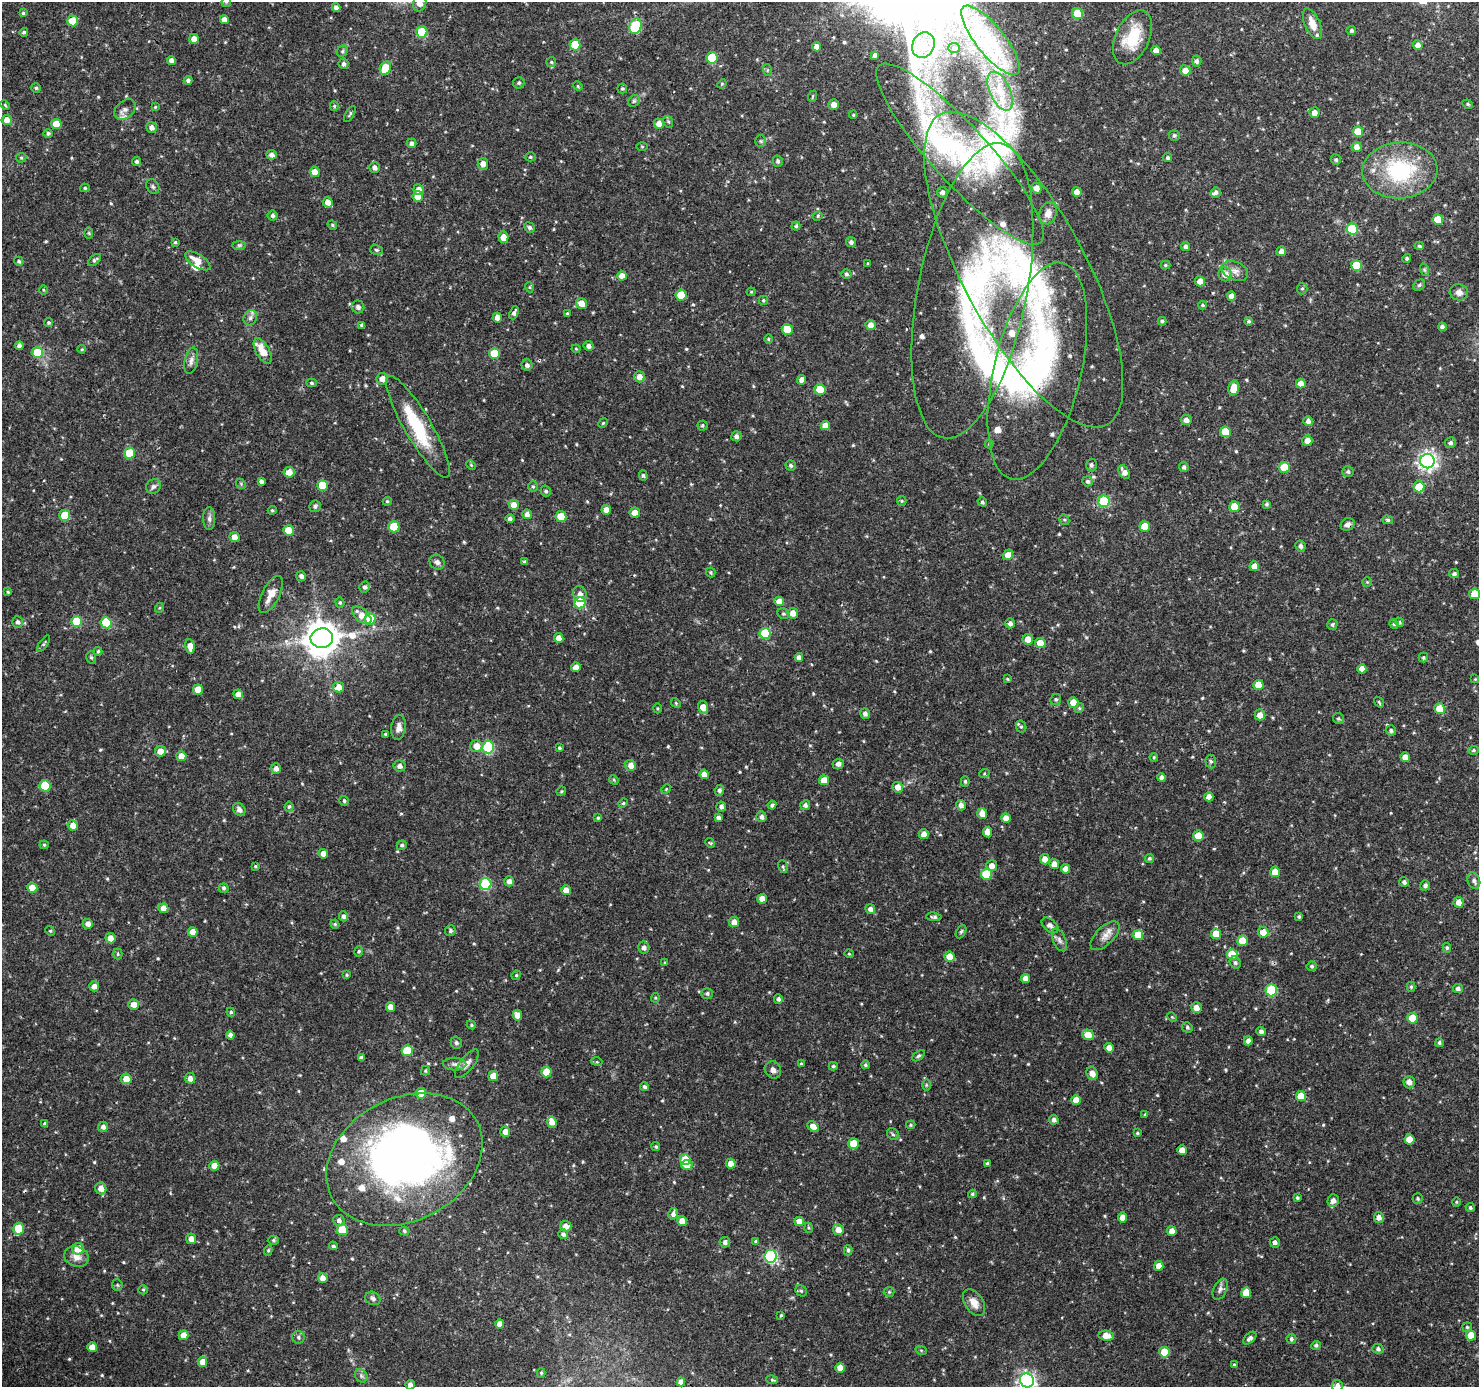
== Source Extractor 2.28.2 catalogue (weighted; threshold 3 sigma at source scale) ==
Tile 10 of 4 x 4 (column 2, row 3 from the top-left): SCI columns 1482-2958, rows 1573-2957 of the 5923 x 5981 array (HDU 1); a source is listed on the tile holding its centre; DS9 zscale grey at full resolution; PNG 1481 x 1389 px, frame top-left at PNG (2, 2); each listed source drawn as its Kron ellipse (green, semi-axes under 4 px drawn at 4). Shown black and unused: <1% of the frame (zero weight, under 3 of 4 exposures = <1% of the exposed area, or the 3 px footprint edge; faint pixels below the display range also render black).
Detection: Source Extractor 2.28.2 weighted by HDU 2 'WHT'; one run over the whole footprint, this tile lists its part. Background 0.0397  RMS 0.0025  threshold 0.0113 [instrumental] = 3 sigma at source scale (4.5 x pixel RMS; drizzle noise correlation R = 1.50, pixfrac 1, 0.0396/0.0396 arcsec/px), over >= 5 px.
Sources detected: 579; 4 inside a brighter object's white glare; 1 cosmic-ray / hot-pixel residue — neither listed nor drawn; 21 inside a brighter listed object's ellipse — not listed separately; of the other 553, all 500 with FLUX_AUTO >= 0.253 (the completeness limit of this list) listed and drawn (53 fainter detections not listed), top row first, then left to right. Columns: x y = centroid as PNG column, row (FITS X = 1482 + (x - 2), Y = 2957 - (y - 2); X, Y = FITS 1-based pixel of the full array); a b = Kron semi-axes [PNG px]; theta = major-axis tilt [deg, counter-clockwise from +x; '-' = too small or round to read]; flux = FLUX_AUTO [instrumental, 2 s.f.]
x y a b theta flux
226 2 5 5 - 0.3
420 3 9 6 74 2.3
336 8 4 4 - 1
23 13 4 4 - 0.32
1077 14 5 5 - 10
224 20 4 4 - 1.7
73 21 5 5 - 4.7
1312 24 16 7 -67 2.4
635 26 8 6 68 18
1351 30 4 4 - 0.46
24 32 4 4 - 0.47
422 32 5 5 - 13
1133 37 29 17 65 8.4
194 39 5 4 - 2
991 40 43 14 -51 13
575 45 5 5 - 7.3
923 45 13 11 64 3.8
1418 45 5 4 - 1.8
817 47 5 4 - 1.5
954 48 6 5 - 0.44
1156 50 5 4 - 1.8
342 51 6 5 - 0.42
875 55 4 3 - 0.64
712 58 5 5 - 11
171 61 4 4 - 1.1
1197 61 5 4 - 0.68
551 62 5 5 - 0.36
344 64 5 5 - 0.61
385 68 7 5 64 6.7
767 70 6 4 -72 0.32
1185 70 5 5 - 1.9
188 80 4 4 - 0.57
519 83 6 5 - 0.42
722 84 5 4 - 0.26
578 86 5 4 - 0.27
36 88 5 5 - 0.38
622 88 5 5 - 0.41
1000 91 21 10 -66 4.6
813 96 6 3 71 0.28
634 101 6 5 - 0.45
1468 104 5 4 - 0.36
5 105 5 3 - 0.27
834 105 5 5 - 1.8
334 106 5 4 - 0.32
155 107 4 4 - 0.29
125 109 12 8 43 1.4
1314 113 5 5 - 1.7
350 114 9 3 60 0.4
853 115 4 3 - 0.27
7 120 5 5 - 1.8
668 122 6 5 - 0.42
56 124 5 5 - 4.1
659 124 5 5 - 2
151 127 6 5 - 1.2
1358 132 5 5 - 4.5
48 133 5 4 - 0.49
1174 135 5 5 - 0.48
761 141 5 5 - 0.37
411 143 5 4 - 0.94
642 147 5 3 - 0.26
1357 147 5 5 - 1.4
960 154 120 28 -48 37
271 155 5 4 - 0.99
530 157 5 4 - 0.34
21 158 5 4 - 0.32
1168 158 4 4 - 0.52
1336 160 5 5 - 0.52
137 161 4 4 - 0.55
778 161 6 5 - 0.56
483 164 6 5 - 1.8
375 167 5 5 - 0.98
1400 170 37 28 3 22
315 172 5 5 - 2.1
153 187 8 6 -56 0.56
85 188 5 4 - 0.32
1036 188 5 5 - 2
419 190 5 5 - 1.9
942 192 5 5 - 0.76
1077 192 5 4 - 1.8
1216 192 5 5 - 0.7
418 196 5 5 - 3.9
328 202 5 5 - 2
1048 213 11 8 74 2.4
273 215 5 5 - 0.59
818 216 5 4 - 0.34
1438 220 5 5 - 4.6
332 225 5 4 - 0.35
796 226 4 4 - 0.38
530 227 5 5 - 0.59
1352 229 5 5 - 12
89 233 6 4 -89 0.31
503 237 6 5 - 2.2
175 242 3 3 - 0.31
851 242 5 5 - 0.73
239 245 7 4 0 0.44
1186 246 4 4 - 0.79
1419 246 4 4 - 0.32
377 250 6 5 - 0.42
1281 251 5 4 - 1.1
1407 258 4 4 - 0.43
94 260 8 4 40 0.53
19 261 5 4 - 0.42
198 261 14 6 -33 2.7
868 264 3 3 - 0.27
1165 265 5 4 - 0.37
1356 265 5 5 - 7.8
1024 269 176 61 -62 98
1425 270 6 4 -70 0.33
1235 271 14 9 -24 1.8
846 274 5 5 - 0.5
1225 274 7 6 - 2.4
622 276 5 4 - 2.1
1200 281 5 5 - 1.8
1419 285 6 5 - 0.42
529 287 5 3 - 0.25
1302 289 6 5 - 0.4
43 290 5 3 - 0.26
972 291 150 54 79 76
751 292 4 4 - 0.27
1459 292 9 8 - 1.2
681 295 5 5 - 6.7
1231 296 5 4 - 2
763 300 4 4 - 0.36
581 303 5 5 - 2.2
1203 305 4 3 - 0.33
358 307 6 6 - 0.69
514 313 7 4 68 0.74
567 313 3 3 - 0.33
250 318 8 6 65 0.95
497 318 5 4 - 1.5
1162 321 4 4 - 0.46
1249 321 4 4 - 0.35
49 323 4 4 - 0.41
362 325 4 4 - 0.49
871 325 5 5 - 1.8
1442 327 4 4 - 0.63
787 329 5 5 - 5.1
768 339 5 3 - 0.25
19 346 4 4 - 0.97
589 346 5 5 - 0.83
82 349 4 4 - 0.27
576 349 4 4 - 0.27
263 351 14 6 -61 3.7
37 353 5 5 - 6.8
494 353 5 5 - 7.2
191 361 13 6 77 1.2
527 365 5 5 - 0.79
1037 371 111 43 76 56
639 377 5 5 - 1.9
382 379 6 5 - 1.8
802 380 4 4 - 1.2
311 383 5 4 - 0.38
1301 384 5 4 - 1.9
1234 388 7 5 76 3.6
820 389 5 5 - 5
1186 420 5 5 - 1.1
1308 421 5 5 - 0.98
603 423 5 4 - 0.28
702 425 5 5 - 0.36
825 426 4 4 - 2
418 427 58 13 -59 14
1225 432 5 5 - 5
736 436 5 5 - 0.91
1307 441 5 5 - 2
1450 443 5 5 - 0.67
989 444 4 4 - 0.33
129 453 5 5 - 7.1
1427 461 7 7 - 100
471 465 5 3 - 0.27
791 465 5 5 - 0.54
1091 465 6 5 - 0.59
1184 467 5 4 - 0.58
1284 467 5 5 - 6.9
289 472 5 5 - 2.2
1124 472 7 5 -58 1.4
1348 472 5 5 - 0.54
643 475 5 4 - 0.43
261 481 4 4 - 0.71
1088 481 5 5 - 0.56
241 484 6 4 -48 0.34
322 485 5 5 - 7.4
153 486 8 7 - 0.75
533 487 5 5 - 0.41
1419 487 5 5 - 5.1
546 491 5 5 - 0.53
387 501 4 4 - 0.3
902 501 5 4 - 0.29
1104 501 6 5 - 18
982 502 5 4 - 0.46
1266 504 4 4 - 0.42
514 505 5 5 - 2.2
315 506 6 5 - 0.55
1234 506 5 5 - 3.6
272 510 4 4 - 0.33
606 510 5 5 - 1.6
635 512 5 5 - 1.9
527 514 5 4 - 1.1
65 515 5 5 - 8.5
561 517 5 5 - 5.6
510 518 5 4 - 0.63
209 519 11 6 -90 0.87
1064 520 5 4 - 0.35
1388 520 5 4 - 0.41
1348 524 7 6 - 0.9
1145 526 5 5 - 5.1
394 527 5 5 - 9
288 530 5 5 - 4.2
235 537 5 5 - 1.8
1300 546 5 5 - 0.73
1008 555 5 4 - 1.9
437 562 8 7 - 0.84
524 562 4 3 - 0.34
1254 566 5 5 - 1.8
711 572 5 4 - 0.35
1454 574 5 4 - 0.61
301 576 5 5 - 0.92
1367 582 5 4 - 0.29
365 587 5 5 - 0.69
8 592 4 4 - 0.3
271 594 20 8 62 2.9
580 594 8 6 -71 1.2
1474 594 5 5 - 4.6
779 601 5 4 - 1.9
340 602 5 4 - 0.36
580 603 6 5 - 15
159 608 5 3 - 0.26
793 613 5 5 - 2.3
783 614 6 5 - 0.4
362 615 11 6 -40 2.7
370 619 5 5 - 7.8
77 621 5 5 - 9.9
17 622 6 5 - 0.65
1400 622 5 4 - 0.32
106 623 5 5 - 11
1010 623 5 5 - 0.93
1332 624 5 5 - 0.48
1394 624 5 4 - 0.28
765 633 5 5 - 11
322 638 11 9 9 520
559 638 5 4 - 1.7
1028 639 5 5 - 2.2
1040 643 5 5 - 2.7
43 644 9 4 55 0.42
190 646 7 4 -82 2.1
98 651 4 3 - 0.39
91 657 6 5 - 0.43
799 657 4 4 - 1
1423 658 5 4 - 0.43
576 667 5 4 - 1.5
1362 669 4 4 - 1.7
1007 679 4 3 - 0.26
1475 679 4 4 - 0.27
1258 685 5 5 - 3.2
338 687 5 5 - 2.1
198 689 5 5 - 2.8
238 694 5 4 - 1.7
1056 699 6 5 - 0.46
1073 702 5 5 - 2.5
1379 702 6 3 -55 0.3
676 703 5 4 - 0.29
703 707 6 5 - 2.6
657 708 5 3 - 0.28
1079 708 5 4 - 0.35
1440 709 5 5 - 4.3
865 714 5 5 - 0.91
1260 715 5 5 - 1.8
1339 719 6 5 - 0.47
399 727 12 7 83 1.3
1021 727 6 5 - 0.49
1391 730 5 5 - 0.58
386 734 3 3 - 0.41
476 746 6 6 - 2.3
488 747 6 6 - 21
559 748 4 3 - 0.35
1473 750 5 4 - 0.4
160 751 5 5 - 2.1
181 756 5 5 - 2.7
1154 757 4 4 - 0.28
1405 757 5 4 - 2
1211 761 7 5 -86 0.48
838 764 6 5 - 0.82
631 765 5 5 - 2
399 766 6 5 - 1.2
276 769 5 5 - 1
704 774 5 4 - 1.9
984 774 5 3 - 0.26
1161 778 4 4 - 1.1
614 780 5 4 - 0.32
824 780 5 5 - 3
965 781 5 4 - 0.45
45 786 6 5 - 10
898 787 5 5 - 1.8
666 789 5 4 - 0.27
719 790 5 4 - 0.7
561 791 5 4 - 0.3
1209 797 4 4 - 1.6
344 801 5 5 - 0.41
623 803 5 4 - 0.33
772 805 4 4 - 0.52
805 805 5 5 - 0.71
961 805 5 5 - 1.1
289 807 5 4 - 0.4
721 807 5 5 - 0.75
239 809 7 5 -54 0.91
982 813 5 5 - 2
718 817 4 4 - 0.76
761 817 5 5 - 0.85
598 818 4 4 - 0.35
1006 818 5 4 - 1.9
73 825 5 5 - 2.3
987 832 5 4 - 1.8
924 834 5 4 - 1.9
1198 836 5 5 - 4.9
710 843 5 4 - 0.28
44 845 4 4 - 0.33
402 845 5 4 - 0.44
323 854 5 4 - 1.8
1149 858 4 4 - 0.43
1045 859 5 5 - 2
1054 864 5 5 - 2.1
255 866 3 3 - 0.29
783 866 6 5 - 0.41
992 866 5 5 - 1.5
1066 869 4 4 - 1.6
1275 872 5 5 - 2.8
986 874 5 5 - 8.5
509 881 5 5 - 1.2
1474 881 8 6 -70 0.79
1404 882 5 5 - 0.66
485 884 6 5 - 20
1425 885 5 5 - 0.73
32 888 5 5 - 2.9
224 888 5 5 - 0.48
566 890 5 4 - 2.2
762 899 5 4 - 1.9
1459 902 5 5 - 1.8
163 908 5 5 - 1.8
870 909 5 4 - 1.1
343 916 5 4 - 0.77
934 917 7 4 -6 0.58
1299 917 3 3 - 0.4
734 922 5 5 - 1.5
88 924 5 5 - 1.4
335 924 4 4 - 0.3
1050 925 10 6 -41 0.85
50 931 5 4 - 0.32
450 931 5 5 - 0.55
961 931 7 4 62 0.4
193 932 5 4 - 2.3
1263 932 5 5 - 2.5
1216 934 5 5 - 3.4
1138 935 5 5 - 4.4
1105 936 18 9 45 2.1
110 938 5 5 - 1.8
1059 940 12 6 -66 0.94
1242 941 5 5 - 4.6
644 947 6 5 - 0.97
1447 948 5 4 - 0.39
359 951 5 4 - 0.33
118 954 5 5 - 0.35
849 954 4 4 - 0.26
1232 954 5 5 - 5.7
949 957 5 5 - 3.2
1235 962 6 5 - 0.52
665 963 3 3 - 0.27
1312 966 5 5 - 0.55
347 975 4 3 - 0.3
516 975 5 4 - 0.31
1025 978 4 4 - 1.7
94 986 5 5 - 1.6
1411 987 5 4 - 0.39
1458 988 5 4 - 0.75
1271 990 6 5 - 16
707 993 6 5 - 0.56
655 998 5 4 - 0.26
778 999 5 4 - 0.62
134 1005 5 5 - 1.9
390 1007 5 4 - 1.9
1196 1008 5 5 - 1.9
231 1012 4 4 - 0.31
517 1015 5 4 - 2
1172 1017 5 3 - 0.27
1412 1018 5 5 - 5.6
471 1025 5 4 - 0.33
1187 1027 5 5 - 0.48
1261 1031 5 4 - 0.83
230 1035 4 4 - 0.85
1088 1035 6 5 - 3
1248 1041 4 4 - 1.1
456 1043 6 5 - 0.48
1439 1043 4 4 - 0.55
1109 1048 4 4 - 1.8
407 1051 5 5 - 9.5
919 1056 7 4 36 0.42
361 1058 4 3 - 0.61
597 1062 5 3 - 0.26
455 1064 12 6 -1 0.98
467 1064 17 7 52 1.4
801 1064 4 3 - 0.3
865 1065 4 4 - 0.42
833 1066 4 4 - 0.35
773 1070 9 8 - 1.1
425 1071 4 3 - 0.31
546 1072 5 5 - 5.3
1092 1073 7 5 -63 2.1
493 1076 5 5 - 2.6
190 1078 5 5 - 1.2
126 1079 5 5 - 2.1
1409 1082 6 5 - 0.96
926 1085 6 4 -90 0.3
644 1087 4 4 - 0.56
421 1093 5 5 - 5.8
1301 1096 5 5 - 4
1076 1100 5 5 - 2.4
1145 1115 4 3 - 0.31
1054 1120 5 4 - 0.93
552 1122 5 5 - 1.9
45 1124 4 4 - 0.71
911 1125 5 4 - 0.33
103 1127 5 5 - 0.91
813 1127 6 4 -41 2.3
505 1132 5 5 - 1.6
1137 1133 4 3 - 0.34
893 1134 6 5 - 0.43
1409 1139 5 5 - 3.7
853 1144 5 5 - 5
656 1147 4 4 - 0.4
1182 1150 5 5 - 2.4
404 1160 82 61 27 150
685 1160 5 5 - 5.4
987 1163 4 4 - 0.45
731 1164 5 5 - 2
687 1165 5 5 - 2.7
214 1166 5 5 - 2.3
101 1188 6 5 - 1.9
972 1194 4 3 - 0.38
1297 1198 4 4 - 0.41
1418 1198 5 5 - 0.37
1333 1201 6 5 - 1.2
1456 1202 4 4 - 0.28
1470 1208 5 4 - 0.45
673 1214 6 5 - 0.86
1122 1218 5 4 - 2.1
1379 1218 5 5 - 1.2
339 1220 6 5 - 0.83
682 1221 5 4 - 2.1
799 1221 5 4 - 1.7
566 1226 6 5 - 1.4
809 1228 5 3 - 0.26
19 1229 6 5 - 8.1
342 1230 5 5 - 7.2
838 1230 5 5 - 2
404 1231 5 4 - 0.44
1172 1231 5 4 - 2.1
563 1234 5 5 - 0.69
191 1239 5 5 - 1.7
273 1240 5 4 - 0.42
725 1242 5 5 - 0.93
756 1242 4 4 - 0.51
1275 1242 5 5 - 0.81
333 1246 4 4 - 0.48
78 1249 6 6 - 3.2
268 1250 5 4 - 0.37
848 1250 5 4 - 0.53
771 1256 6 6 - 35
77 1257 12 10 -21 2
1159 1266 5 4 - 1.9
323 1278 5 4 - 1.8
117 1285 5 5 - 0.37
1220 1289 11 6 65 0.9
143 1290 5 4 - 0.29
801 1291 6 5 - 0.39
889 1292 5 5 - 0.37
1246 1293 5 5 - 3.8
373 1298 8 6 -30 0.63
974 1303 15 9 -56 2.4
781 1315 3 3 - 0.33
500 1324 4 4 - 1.8
1467 1327 5 5 - 0.39
184 1335 5 5 - 2.3
1471 1335 5 5 - 3.6
1106 1336 7 5 -6 2.3
298 1337 6 6 - 0.53
1250 1338 8 4 43 0.85
1291 1339 5 5 - 0.54
1316 1345 5 4 - 0.51
92 1347 5 5 - 2.5
1378 1349 5 5 - 0.64
921 1350 6 3 -19 0.27
1164 1352 5 5 - 5.7
202 1362 5 4 - 2.4
1234 1365 4 4 - 0.35
840 1368 5 4 - 2.1
541 1373 5 4 - 0.36
361 1376 7 5 -47 0.61
772 1380 6 4 -9 0.34
1027 1380 7 6 - 89
681 1382 4 4 - 1.5
410 1385 5 4 - 1.1
1337 1385 6 5 - 0.97
Overlapping masked pixels (flux is a lower limit): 5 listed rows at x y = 1024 269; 972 291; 1037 371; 1348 524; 404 1160
Isophote crosses this tile's border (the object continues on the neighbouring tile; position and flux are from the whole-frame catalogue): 5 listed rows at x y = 226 2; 420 3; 1027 1380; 410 1385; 1337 1385